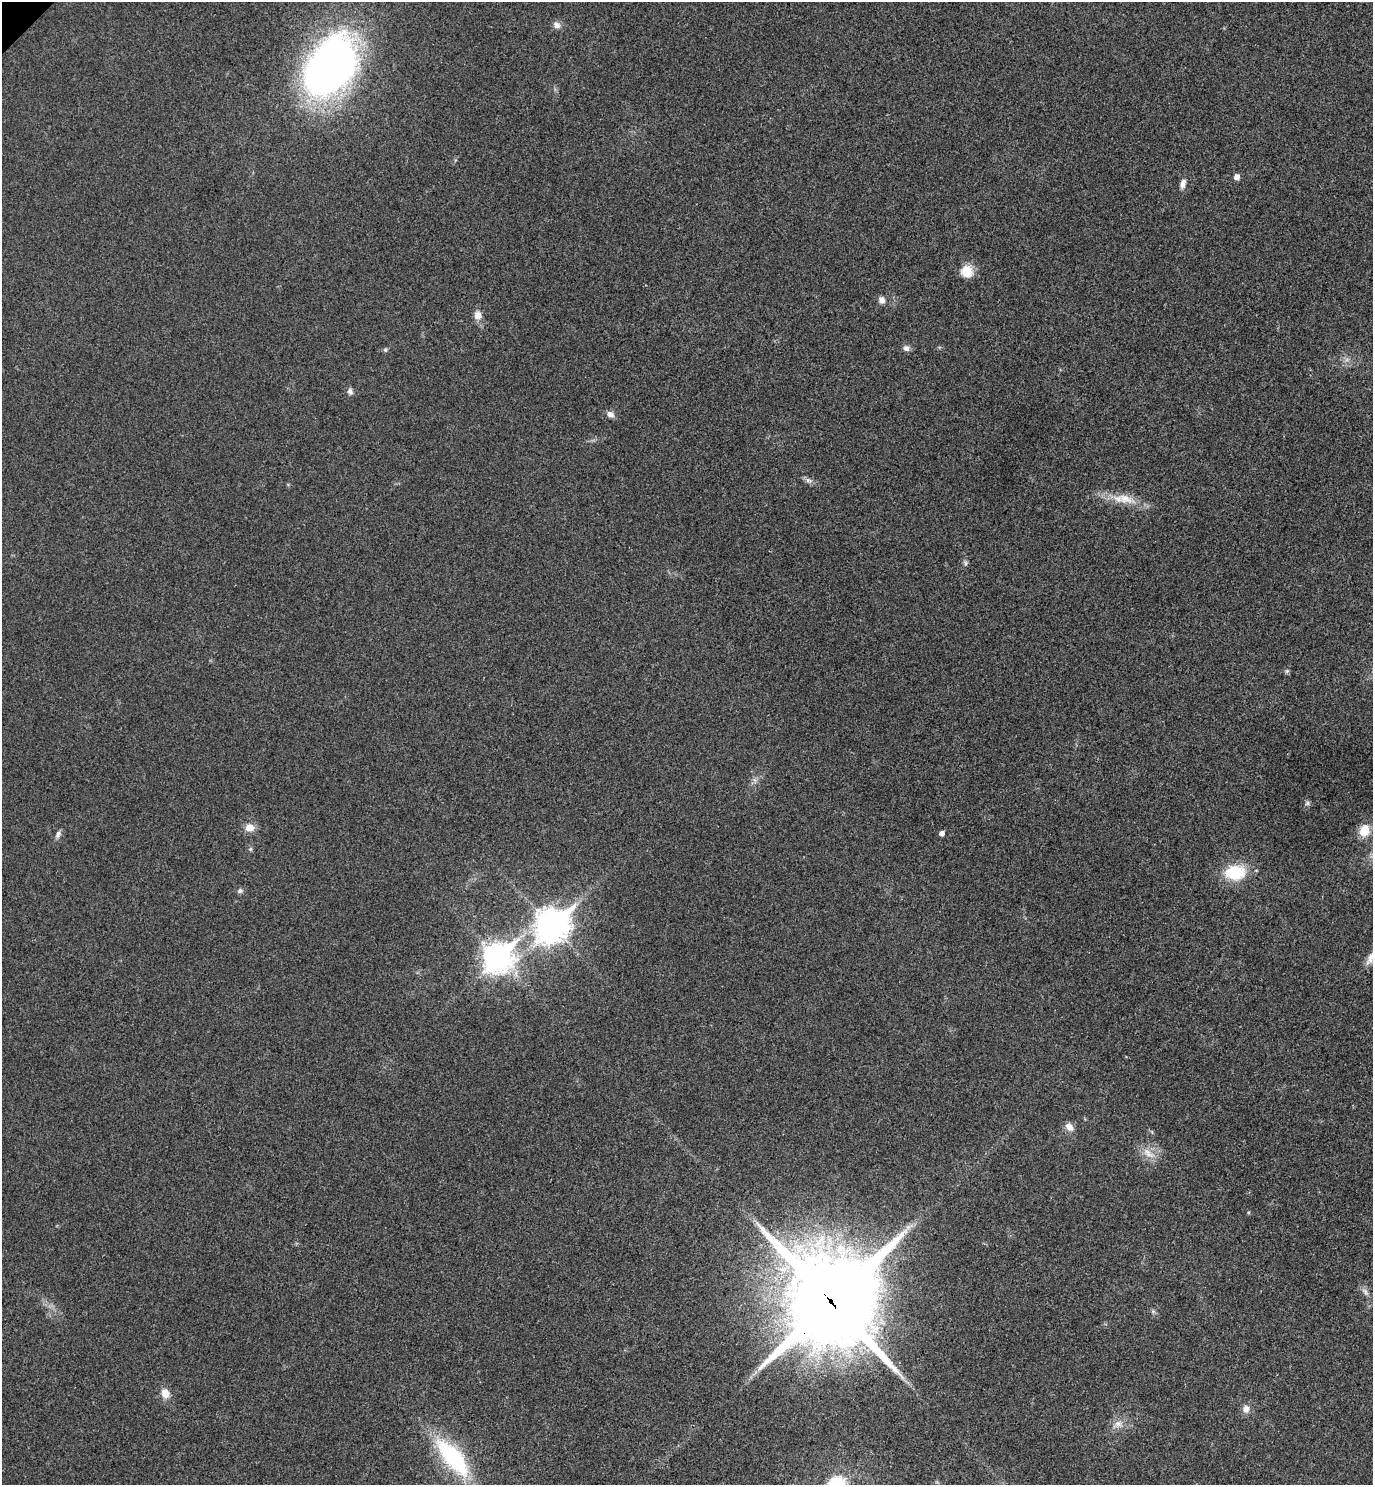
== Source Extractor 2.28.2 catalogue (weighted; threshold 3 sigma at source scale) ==
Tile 6 of 4 x 4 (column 2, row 2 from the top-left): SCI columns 1572-2942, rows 3016-4498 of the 6024 x 6027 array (HDU 1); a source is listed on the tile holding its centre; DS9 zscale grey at full resolution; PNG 1375 x 1487 px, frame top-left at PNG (2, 2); no overlay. Shown black and unused: <1% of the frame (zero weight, under 3 of 4 exposures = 6% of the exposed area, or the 3 px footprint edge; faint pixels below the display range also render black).
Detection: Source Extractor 2.28.2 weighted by HDU 2 'WHT'; one run over the whole footprint, this tile lists its part. Background 0.0284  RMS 0.0063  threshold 0.0283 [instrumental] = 3 sigma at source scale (4.5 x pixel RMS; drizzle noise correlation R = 1.50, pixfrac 1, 0.05/0.05 arcsec/px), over >= 5 px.
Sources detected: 36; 1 too faint to see at this stretch — not listed; the other 35 listed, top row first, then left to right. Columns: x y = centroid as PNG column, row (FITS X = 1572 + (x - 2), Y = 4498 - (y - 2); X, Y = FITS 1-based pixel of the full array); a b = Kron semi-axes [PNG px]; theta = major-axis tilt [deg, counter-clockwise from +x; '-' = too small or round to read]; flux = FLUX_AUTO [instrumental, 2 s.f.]
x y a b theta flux
557 25 10 8 -32 3.3
331 66 68 44 56 290
1237 177 5 5 - 3.6
1183 183 12 7 75 3.2
967 272 15 13 -59 10
882 300 9 7 -65 3.1
478 315 9 8 - 4.8
906 348 7 7 - 2.7
385 350 6 6 - 1.2
350 391 9 7 -76 2.1
610 414 8 7 - 3.2
808 480 11 6 -17 2.4
1125 499 30 12 -18 13
1287 671 6 5 - 0.99
755 780 7 4 -71 1.4
1307 803 7 5 23 1.3
250 827 11 9 0 6.2
1364 830 13 11 71 9.9
942 833 5 4 - 3.1
58 834 11 6 65 2.3
250 849 5 5 - 1
1235 872 21 15 8 27
240 891 8 6 15 1.7
552 926 13 10 45 1100
1372 956 26 8 46 6.5
497 957 12 10 42 680
1069 1127 12 8 -47 4.4
1149 1154 19 8 -38 6.4
1365 1292 13 6 -48 2.8
831 1301 31 30 - 10000
1153 1311 5 5 - 1.1
165 1393 12 10 -71 6
1246 1409 10 9 - 3.7
1118 1424 11 9 33 4.7
452 1457 51 19 -50 67
Overlapping masked pixels (flux is a lower limit): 2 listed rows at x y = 497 957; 831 1301
Isophote crosses this tile's border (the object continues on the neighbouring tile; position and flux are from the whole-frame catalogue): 1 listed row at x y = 1372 956